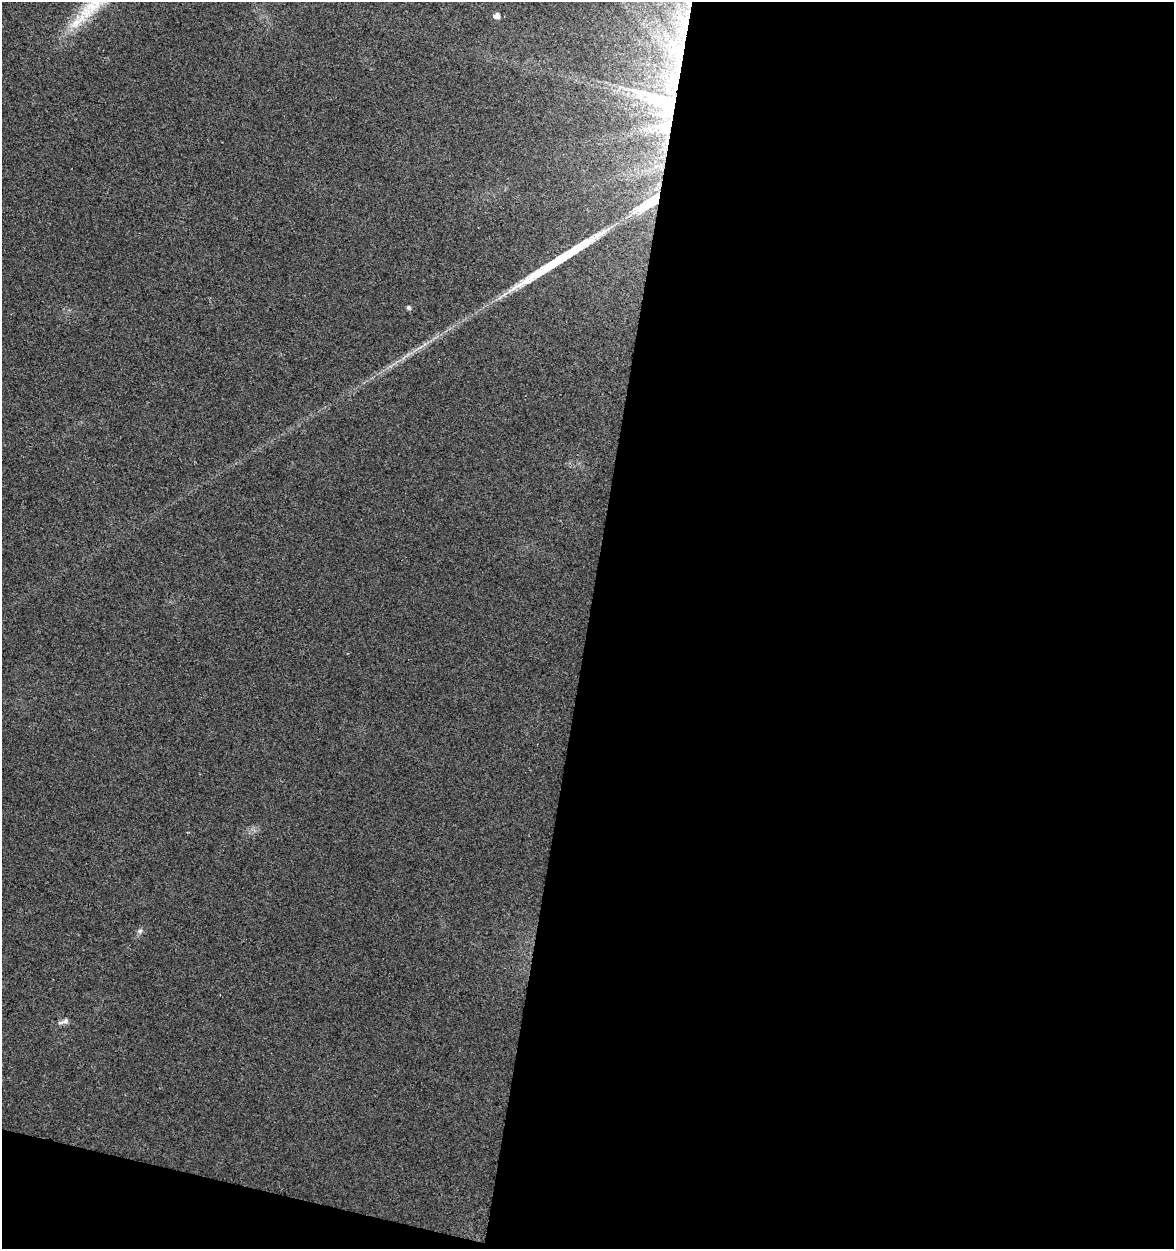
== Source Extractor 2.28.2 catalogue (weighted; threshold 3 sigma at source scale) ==
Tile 16 of 4 x 4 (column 4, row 4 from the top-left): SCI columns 3799-4970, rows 1-1247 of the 5193 x 4995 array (HDU 1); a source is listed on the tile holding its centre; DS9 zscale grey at full resolution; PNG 1176 x 1251 px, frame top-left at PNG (2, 2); no overlay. Shown black and unused: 52% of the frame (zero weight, under 2 of 3 exposures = <1% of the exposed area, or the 3 px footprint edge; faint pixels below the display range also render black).
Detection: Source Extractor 2.28.2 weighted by HDU 2 'WHT'; one run over the whole footprint, this tile lists its part. Background 0.017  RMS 0.0078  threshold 0.035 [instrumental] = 3 sigma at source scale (4.5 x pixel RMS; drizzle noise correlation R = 1.50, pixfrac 1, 0.0396/0.0396 arcsec/px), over >= 5 px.
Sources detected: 11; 1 long thin detection or spike segment (spike, bleed or trail) — not listed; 2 inside a brighter listed object's ellipse — not listed separately; the other 8 listed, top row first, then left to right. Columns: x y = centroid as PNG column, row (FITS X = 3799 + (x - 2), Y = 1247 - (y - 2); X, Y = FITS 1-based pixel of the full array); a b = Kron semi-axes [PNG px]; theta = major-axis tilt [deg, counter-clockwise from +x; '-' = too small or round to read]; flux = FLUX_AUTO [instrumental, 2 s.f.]
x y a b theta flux
497 16 5 5 - 4.7
686 22 15 9 -35 12
679 50 43 16 -42 47
661 102 70 32 -28 110
650 202 42 11 35 39
409 307 5 4 - 1.7
140 931 7 5 43 1.9
66 1021 9 8 - 3
Overlapping masked pixels (flux is a lower limit): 4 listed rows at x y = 686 22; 679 50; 661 102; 650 202